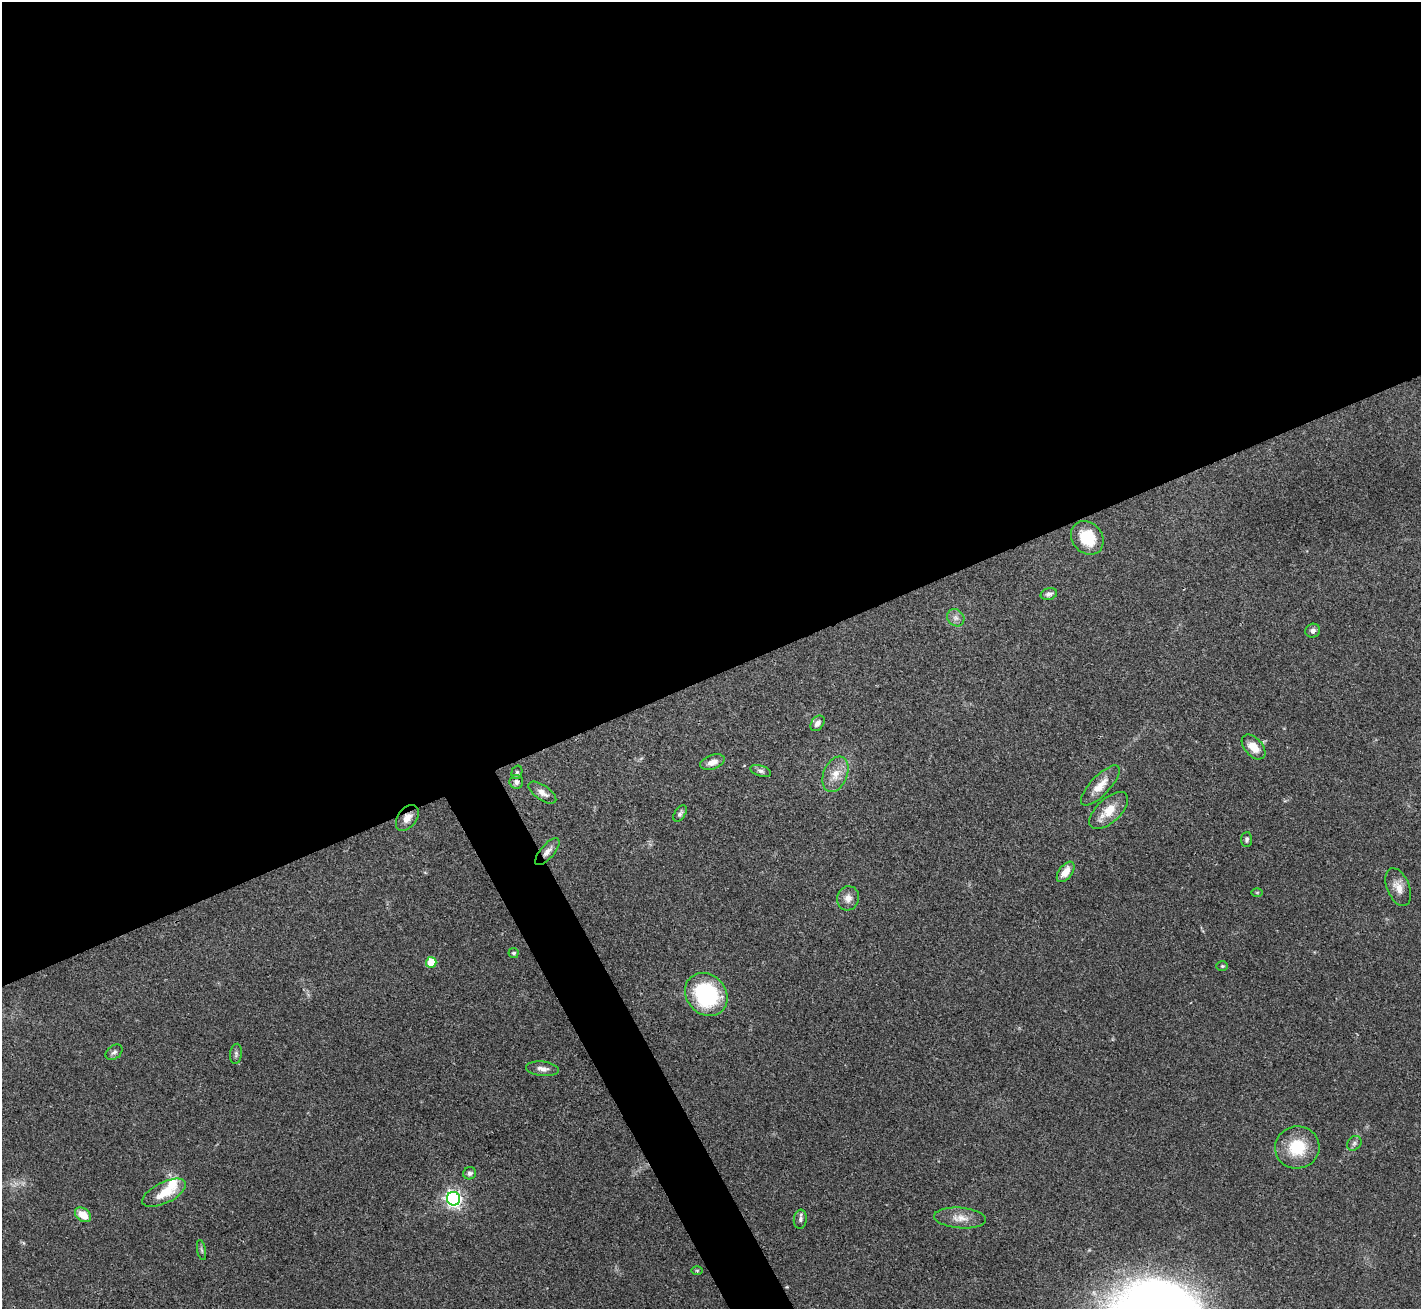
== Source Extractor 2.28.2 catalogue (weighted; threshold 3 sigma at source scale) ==
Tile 2 of 4 x 4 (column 2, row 1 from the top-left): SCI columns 1422-2840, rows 4075-5381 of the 5679 x 5670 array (HDU 1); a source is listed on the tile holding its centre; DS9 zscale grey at full resolution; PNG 1423 x 1311 px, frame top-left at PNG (2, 2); each listed source drawn as its Kron ellipse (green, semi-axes under 4 px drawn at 4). Shown black and unused: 54% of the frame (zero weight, under 3 of 4 exposures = <1% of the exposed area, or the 3 px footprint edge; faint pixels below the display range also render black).
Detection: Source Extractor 2.28.2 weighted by HDU 2 'WHT'; one run over the whole footprint, this tile lists its part. Background 0.0648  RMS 0.0052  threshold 0.0234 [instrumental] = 3 sigma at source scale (4.5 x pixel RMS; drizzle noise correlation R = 1.50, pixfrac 1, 0.05/0.05 arcsec/px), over >= 5 px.
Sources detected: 40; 1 inside a brighter listed object's ellipse — not listed separately; the other 39 listed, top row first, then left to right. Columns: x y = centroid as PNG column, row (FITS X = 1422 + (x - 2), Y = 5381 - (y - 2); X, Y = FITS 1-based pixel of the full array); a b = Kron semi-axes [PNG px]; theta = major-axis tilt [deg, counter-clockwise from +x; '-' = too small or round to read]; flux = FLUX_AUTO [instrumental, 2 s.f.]
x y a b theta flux
1087 538 18 15 -49 16
1049 594 8 5 15 1.8
956 618 9 8 - 2.3
1313 631 7 7 - 1.9
817 723 9 6 53 2.4
1254 747 14 9 -48 7.1
712 762 12 7 20 4
761 771 11 5 -17 1.5
517 772 7 5 75 0.94
835 774 19 12 68 7.3
516 782 7 6 - 2.1
1100 785 26 9 46 7.4
542 793 16 7 -35 3.7
1109 811 24 12 43 9.7
680 813 9 5 57 1.3
407 818 14 9 54 4.5
1247 839 7 5 87 1.3
547 852 17 7 49 3.4
1066 872 12 6 53 6.2
1398 887 20 11 -68 5.7
1257 892 6 4 0 0.54
848 898 12 11 - 3.8
513 953 5 5 - 1.1
431 962 5 5 - 14
1222 966 6 5 - 0.76
706 994 23 19 -47 50
114 1052 9 6 38 1.5
236 1054 10 6 84 1.4
543 1069 17 7 -6 3.2
1354 1143 8 6 48 1.4
1297 1147 22 21 - 19
470 1173 6 6 - 1.5
164 1193 24 10 26 12
454 1199 7 6 - 180
83 1215 9 6 -37 7.4
960 1218 26 10 -4 6.4
800 1219 9 6 85 1.7
202 1250 10 4 -79 0.93
697 1271 6 4 0 0.56
Overlapping masked pixels (flux is a lower limit): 2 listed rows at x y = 407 818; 547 852